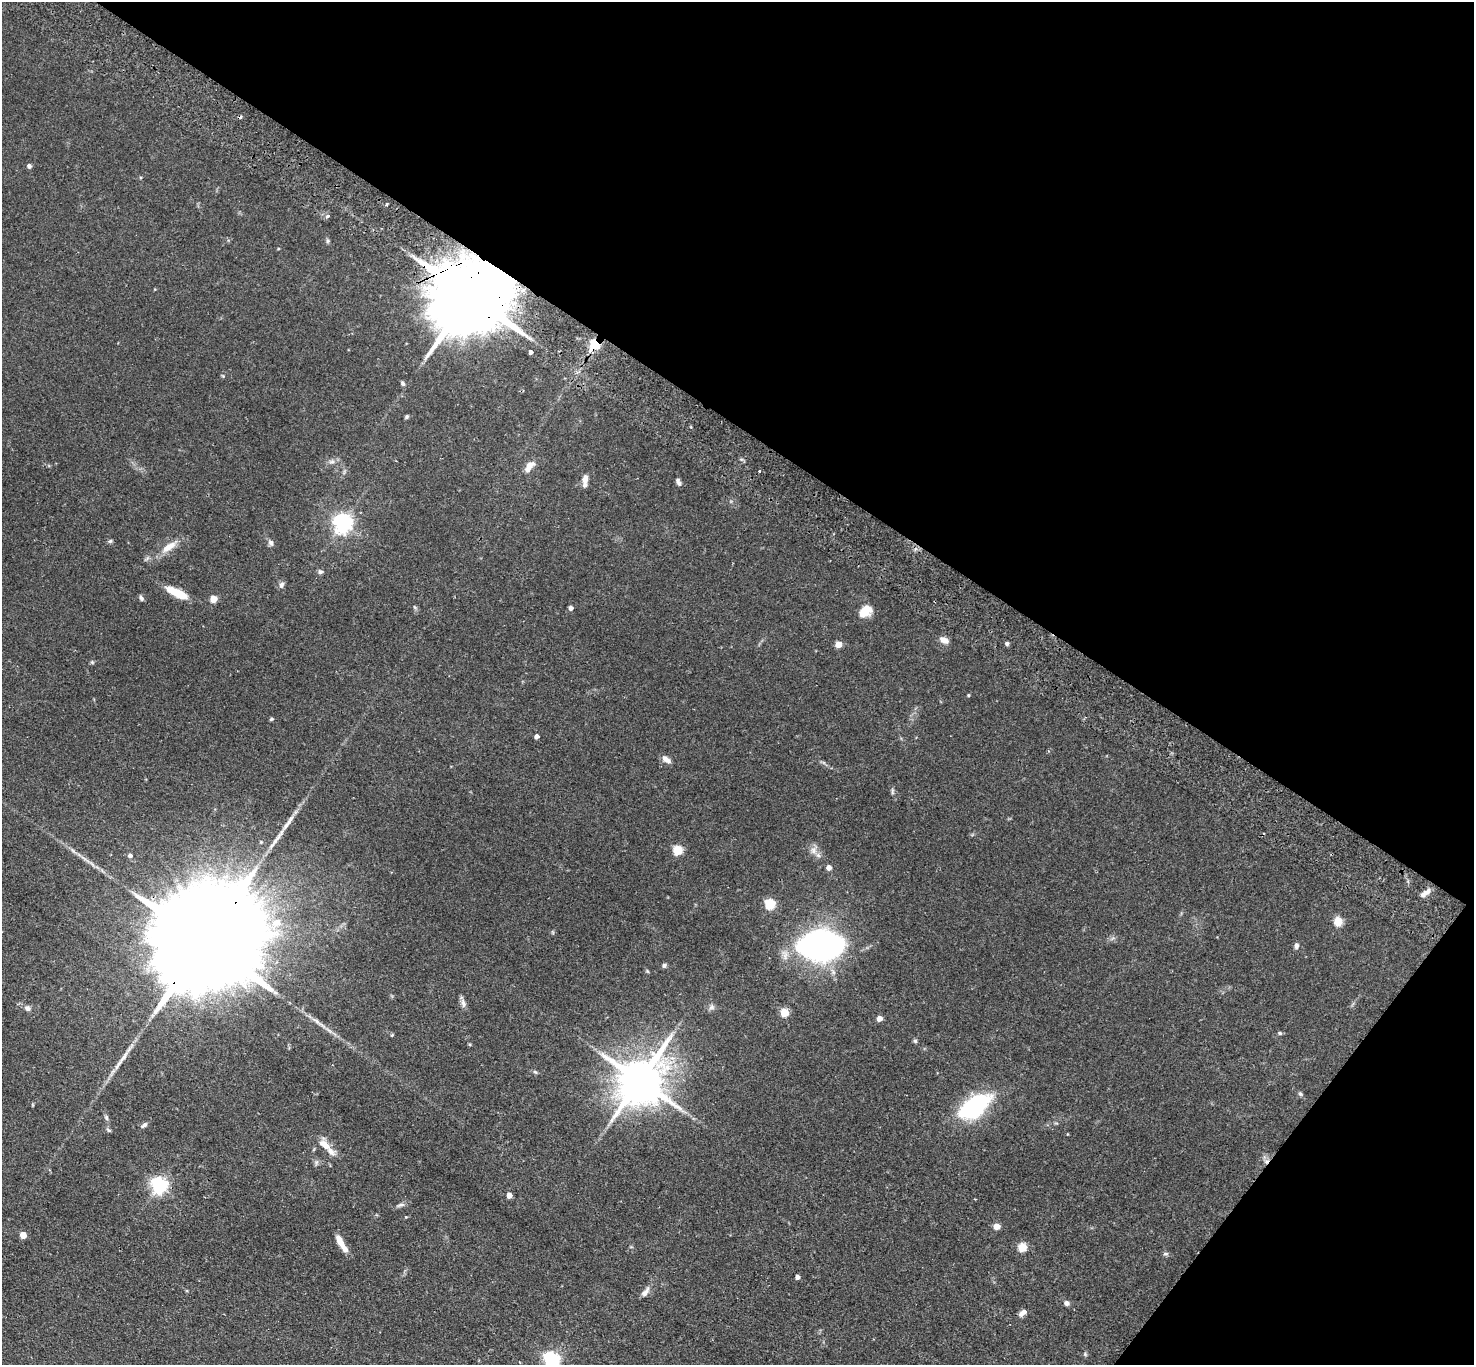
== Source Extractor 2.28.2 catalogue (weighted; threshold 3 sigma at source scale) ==
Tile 8 of 4 x 4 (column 4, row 2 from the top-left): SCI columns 4453-5924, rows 3067-4429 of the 5961 x 5993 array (HDU 1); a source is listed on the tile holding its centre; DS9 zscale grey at full resolution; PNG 1476 x 1367 px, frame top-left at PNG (2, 2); no overlay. Shown black and unused: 35% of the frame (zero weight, under 2 of 3 exposures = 3% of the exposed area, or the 3 px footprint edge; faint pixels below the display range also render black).
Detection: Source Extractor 2.28.2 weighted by HDU 2 'WHT'; one run over the whole footprint, this tile lists its part. Background 0.0743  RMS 0.0057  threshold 0.0258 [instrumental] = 3 sigma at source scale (4.5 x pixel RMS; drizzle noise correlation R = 1.50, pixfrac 1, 0.05/0.05 arcsec/px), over >= 5 px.
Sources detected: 90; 1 inside a brighter object's white glare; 1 cosmic-ray / hot-pixel residue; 1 long thin detection or spike segment (spike, bleed or trail) — not listed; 5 inside a brighter listed object's ellipse — not listed separately; the other 82 listed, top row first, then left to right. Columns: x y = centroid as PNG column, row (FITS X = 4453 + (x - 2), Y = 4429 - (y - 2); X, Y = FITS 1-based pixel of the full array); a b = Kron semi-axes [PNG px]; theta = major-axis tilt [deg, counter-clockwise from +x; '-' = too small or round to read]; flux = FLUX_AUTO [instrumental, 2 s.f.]
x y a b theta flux
29 166 4 4 - 1.7
386 205 4 3 - 0.87
328 216 4 4 - 1.5
327 241 6 4 71 0.85
278 249 4 3 - 0.47
471 295 30 17 51 11000
595 345 6 5 - 38
531 352 4 4 - 1.9
403 383 7 5 -60 1
407 417 5 5 - 0.83
332 462 10 4 0 1.7
529 466 14 7 51 5.2
759 471 3 3 - 0.64
585 479 11 6 78 3.2
678 482 8 4 -67 1.6
343 523 7 6 - 280
110 541 5 5 - 0.84
271 543 9 6 -63 1.7
169 547 24 9 35 7.3
320 572 7 6 - 1.3
281 585 9 6 68 1.7
179 594 24 8 -26 12
141 598 8 5 -62 1.2
213 599 5 4 - 12
415 607 7 4 -46 0.8
571 608 4 4 - 2.3
865 611 16 11 42 7.9
944 640 11 7 -27 3.6
838 644 5 4 - 8.9
1007 644 5 5 - 1.1
92 662 5 4 - 0.69
968 695 4 3 - 0.58
271 719 5 4 - 0.77
537 736 4 4 - 2.9
666 759 12 6 -34 3.1
892 791 11 4 -85 1.1
678 850 5 5 - 33
814 850 10 9 - 3.2
73 851 9 3 -45 1.4
130 856 5 4 - 1.6
92 864 9 3 -45 1.4
829 868 4 4 - 4.2
1426 892 13 6 37 3.2
770 904 5 5 - 44
1338 922 5 5 - 25
276 923 18 11 42 9
205 941 70 21 52 34000
821 945 32 21 -3 230
1296 946 8 5 84 1.7
664 965 6 5 - 1.1
463 1003 13 6 -76 2.2
711 1007 9 6 31 1.7
27 1008 9 7 -31 2.1
784 1012 5 5 - 21
880 1018 4 4 - 4.7
1280 1033 5 5 - 0.91
392 1035 5 3 - 0.49
915 1041 6 5 - 0.83
535 1072 7 4 -43 0.83
640 1080 15 12 52 2500
1300 1094 6 5 - 0.96
980 1102 29 12 32 48
106 1117 7 5 -76 1.2
144 1125 9 5 37 1.4
325 1145 19 9 -39 6
1266 1161 6 4 -18 1.3
316 1162 6 6 - 1.2
159 1185 6 6 - 180
509 1195 4 4 - 4.9
401 1205 13 4 14 1.6
406 1217 4 3 - 0.4
997 1226 5 4 - 8
23 1235 5 5 - 8.7
339 1240 15 7 -63 5.1
1022 1247 5 5 - 22
1166 1254 8 4 8 0.95
798 1277 4 4 - 2.4
645 1292 15 6 53 2.8
1067 1303 6 6 - 1.9
1023 1313 10 5 36 3
1085 1354 5 4 - 0.73
551 1360 6 6 - 170
Overlapping masked pixels (flux is a lower limit): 4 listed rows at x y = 471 295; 595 345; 205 941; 1266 1161
Isophote crosses this tile's border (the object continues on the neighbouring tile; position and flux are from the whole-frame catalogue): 1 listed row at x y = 551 1360